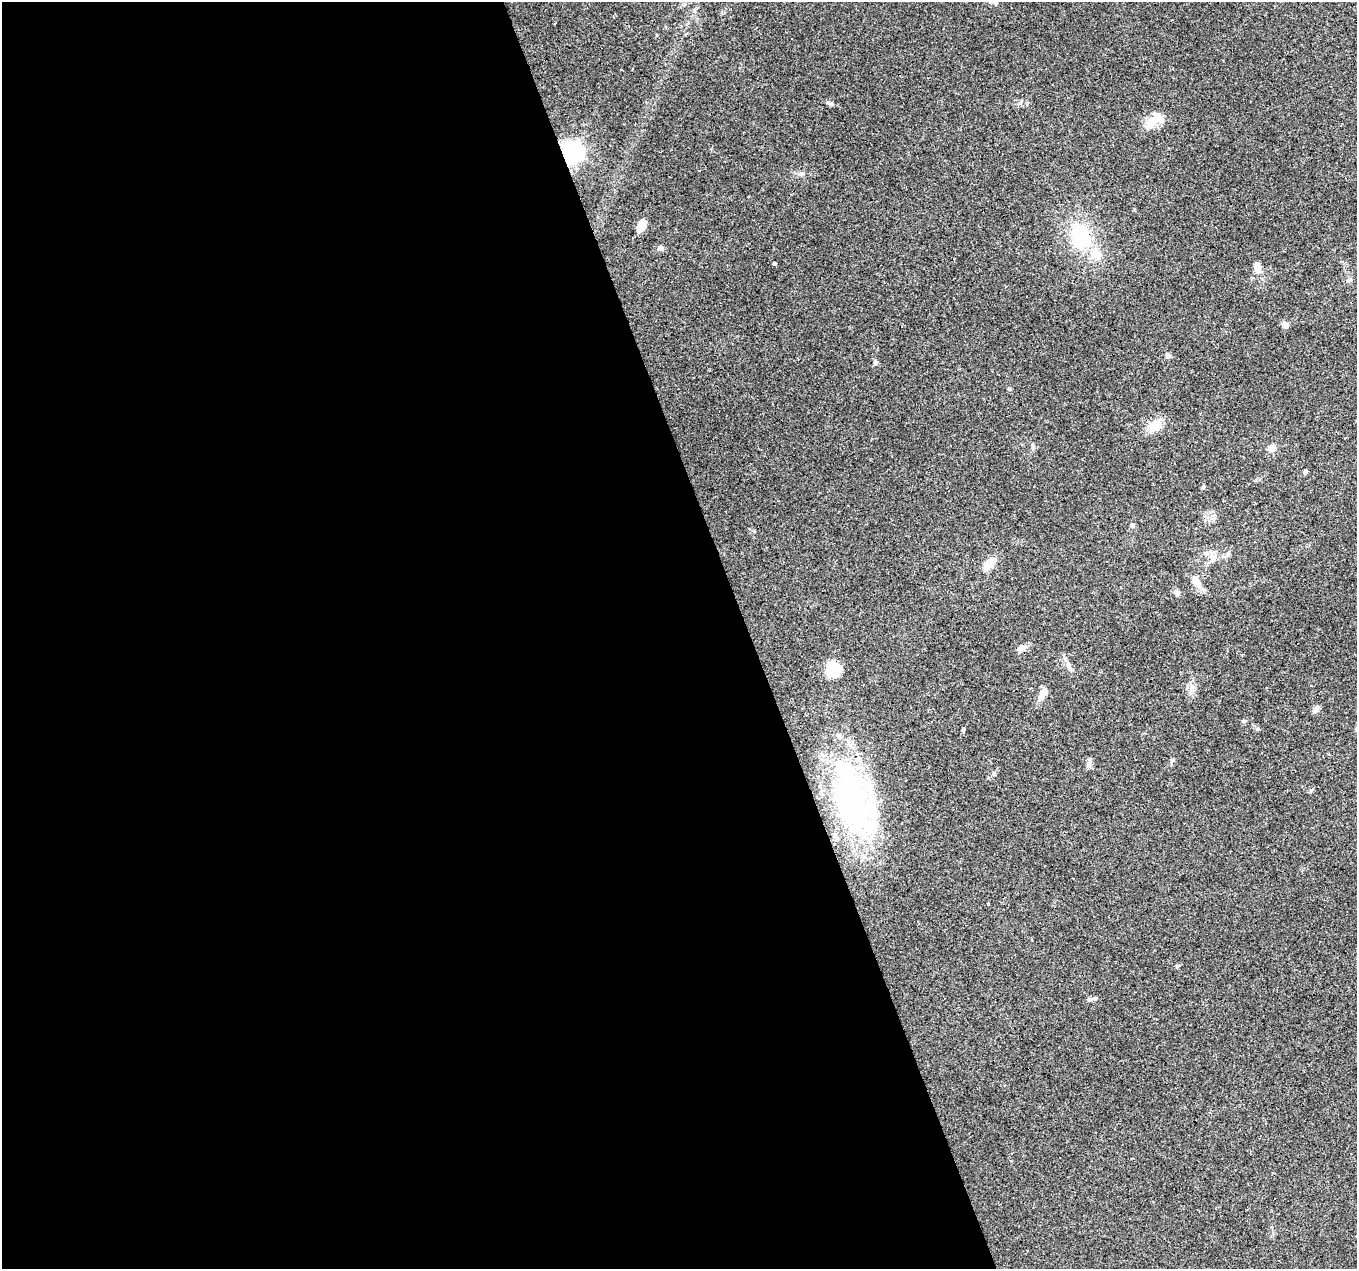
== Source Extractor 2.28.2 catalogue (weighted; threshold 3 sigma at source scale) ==
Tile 9 of 4 x 4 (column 1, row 3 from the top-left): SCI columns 1-1355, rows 1386-2652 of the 5419 x 5248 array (HDU 1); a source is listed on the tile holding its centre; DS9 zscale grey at full resolution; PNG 1359 x 1271 px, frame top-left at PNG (2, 2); no overlay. Shown black and unused: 55% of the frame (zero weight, under 3 of 4 exposures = <1% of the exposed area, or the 3 px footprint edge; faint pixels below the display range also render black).
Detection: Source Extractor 2.28.2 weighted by HDU 2 'WHT'; one run over the whole footprint, this tile lists its part. Background 0.101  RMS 0.0064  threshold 0.0288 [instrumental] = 3 sigma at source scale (4.5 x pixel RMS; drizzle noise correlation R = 1.50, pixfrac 1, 0.0396/0.0396 arcsec/px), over >= 5 px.
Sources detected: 42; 3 inside a brighter object's white glare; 4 cosmic-ray / hot-pixel residue — not listed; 2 inside a brighter listed object's ellipse — not listed separately; the other 33 listed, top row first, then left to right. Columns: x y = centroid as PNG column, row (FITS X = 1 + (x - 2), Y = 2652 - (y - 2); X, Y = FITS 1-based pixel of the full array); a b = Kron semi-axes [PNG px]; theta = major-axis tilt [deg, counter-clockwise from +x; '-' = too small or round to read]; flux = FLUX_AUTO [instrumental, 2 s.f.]
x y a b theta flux
1154 121 29 11 33 10
572 152 7 7 - 380
801 174 8 5 0 1.7
641 226 14 8 66 6
1080 236 24 18 -70 40
660 248 7 6 - 1.9
1096 254 15 12 -45 8
954 258 3 2 - 0.73
774 263 3 3 - 3.6
1257 267 13 7 -79 4.4
1285 325 7 6 - 3.2
876 362 6 6 - 1.2
1155 425 17 12 42 10
1271 448 9 8 - 3.3
1305 472 5 4 - 1.1
1132 525 5 5 - 0.94
1228 554 7 5 46 1.4
990 563 16 9 47 11
1196 582 15 8 -60 6
1177 593 8 6 -39 2.1
1020 648 11 7 41 2.5
1068 664 9 4 -71 1.8
833 669 16 14 -71 20
1042 694 19 7 62 5.4
1316 710 11 5 53 2
1244 721 5 5 - 0.97
963 729 4 3 - 6.1
1172 760 6 5 - 1
1089 763 15 4 82 2
993 774 6 4 -89 0.87
850 801 69 40 -71 120
988 904 3 3 - 0.92
1089 999 7 5 -2 1.2
Overlapping masked pixels (flux is a lower limit): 2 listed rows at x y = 572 152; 1080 236
Unlisted compact peaks at least as high as the median listed source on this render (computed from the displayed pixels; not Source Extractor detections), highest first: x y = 832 104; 1203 487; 1311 790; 1257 729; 1167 355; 1177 966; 1009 389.